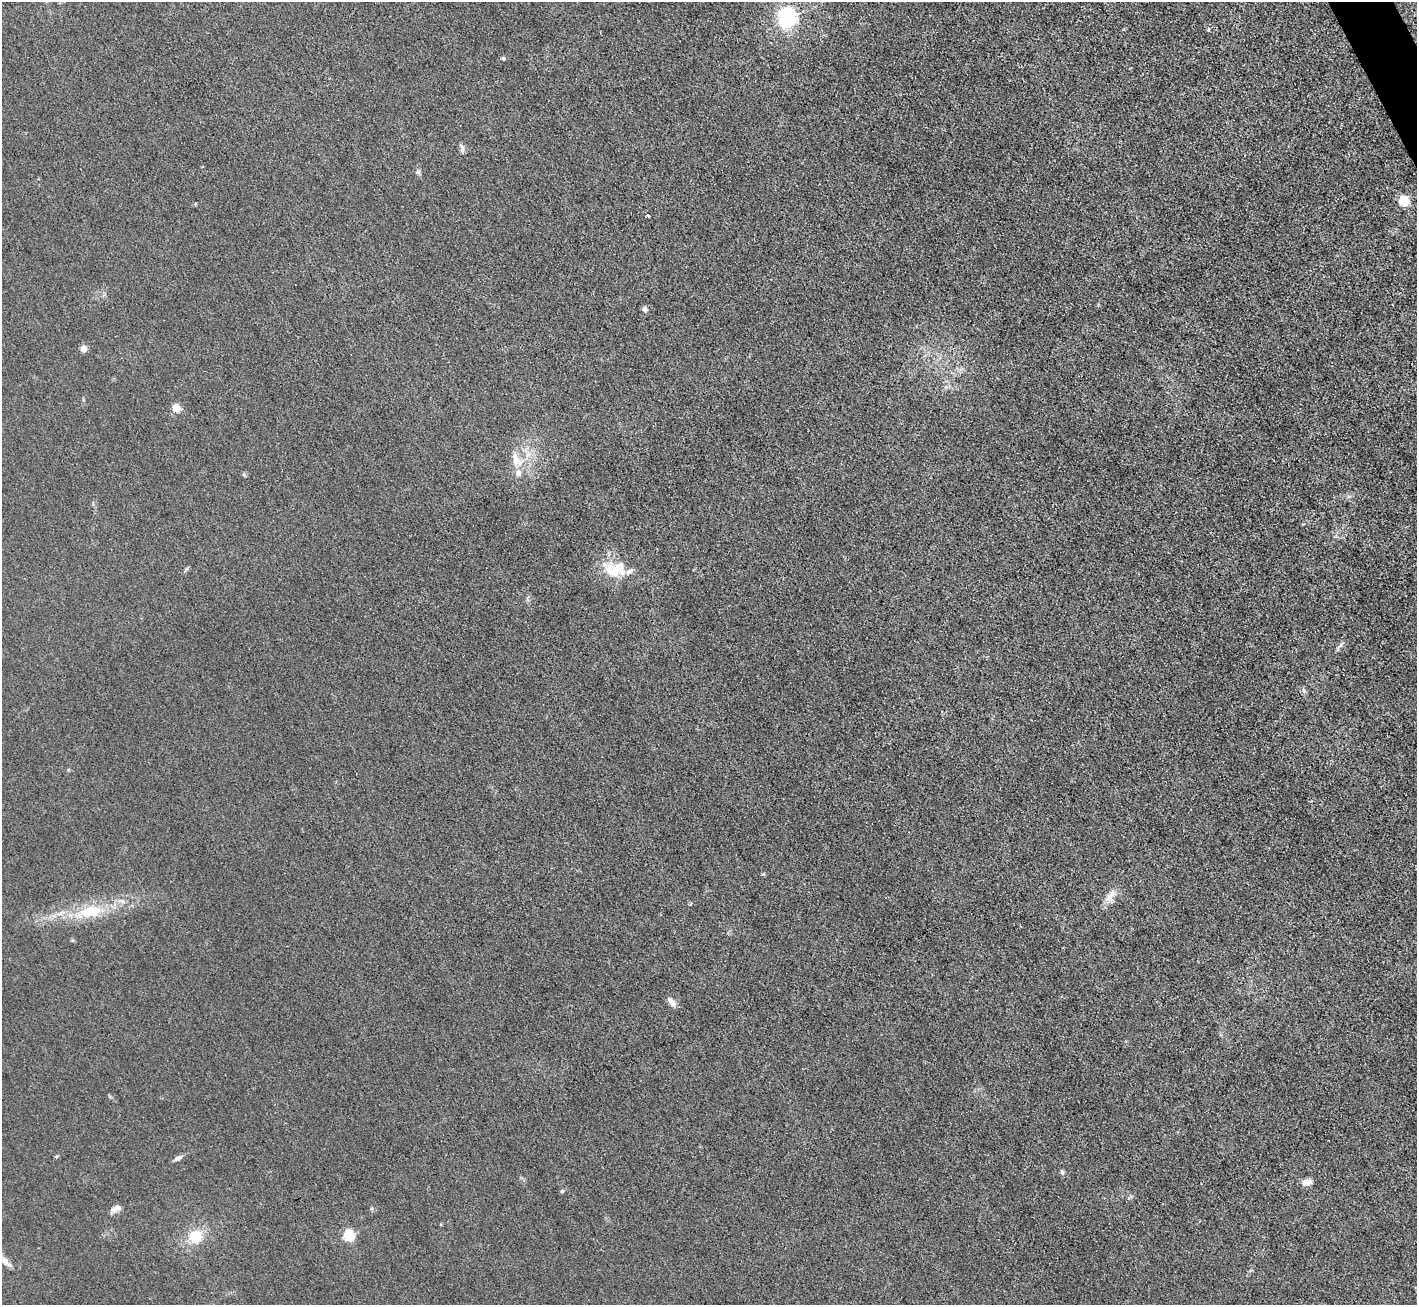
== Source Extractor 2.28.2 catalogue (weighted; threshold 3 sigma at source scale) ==
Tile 10 of 4 x 4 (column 2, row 3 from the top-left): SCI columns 1416-2830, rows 1591-2893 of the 5662 x 5651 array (HDU 1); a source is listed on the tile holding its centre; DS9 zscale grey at full resolution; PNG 1419 x 1307 px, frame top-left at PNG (2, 2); no overlay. Shown black and unused: <1% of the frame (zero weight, under 3 of 4 exposures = <1% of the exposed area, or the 3 px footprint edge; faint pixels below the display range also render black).
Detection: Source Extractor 2.28.2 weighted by HDU 2 'WHT'; one run over the whole footprint, this tile lists its part. Background 0.0197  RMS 0.005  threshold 0.0225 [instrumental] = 3 sigma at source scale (4.5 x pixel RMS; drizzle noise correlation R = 1.50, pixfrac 1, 0.05/0.05 arcsec/px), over >= 5 px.
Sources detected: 28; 1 inside a brighter object's white glare — not listed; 4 inside a brighter listed object's ellipse — not listed separately; the other 23 listed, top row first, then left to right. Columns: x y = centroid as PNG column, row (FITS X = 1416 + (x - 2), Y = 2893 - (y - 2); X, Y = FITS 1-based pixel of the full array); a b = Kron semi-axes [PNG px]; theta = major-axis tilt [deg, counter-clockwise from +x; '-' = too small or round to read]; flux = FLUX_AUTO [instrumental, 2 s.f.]
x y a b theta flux
787 19 6 6 - 200
503 58 5 4 - 0.63
462 150 9 6 87 1.5
418 172 6 6 - 0.97
1404 201 5 5 - 37
648 216 4 3 - 1.8
645 309 6 6 - 1.7
83 349 5 4 - 8.3
176 408 5 5 - 16
515 461 19 12 -23 6.6
613 572 23 18 -8 12
1340 645 9 3 45 1.1
1110 898 14 9 -51 3.2
91 911 32 15 9 18
671 1002 12 6 -48 3.1
178 1158 10 6 27 1.8
1062 1172 7 5 -75 1
1306 1182 9 6 13 4.8
562 1191 4 4 - 0.81
116 1208 16 7 23 2.4
349 1236 5 5 - 51
195 1237 13 12 - 14
5 1261 15 7 -43 3.5
Unlisted compact peaks at least as high as the median listed source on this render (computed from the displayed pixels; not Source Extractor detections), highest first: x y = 763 874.